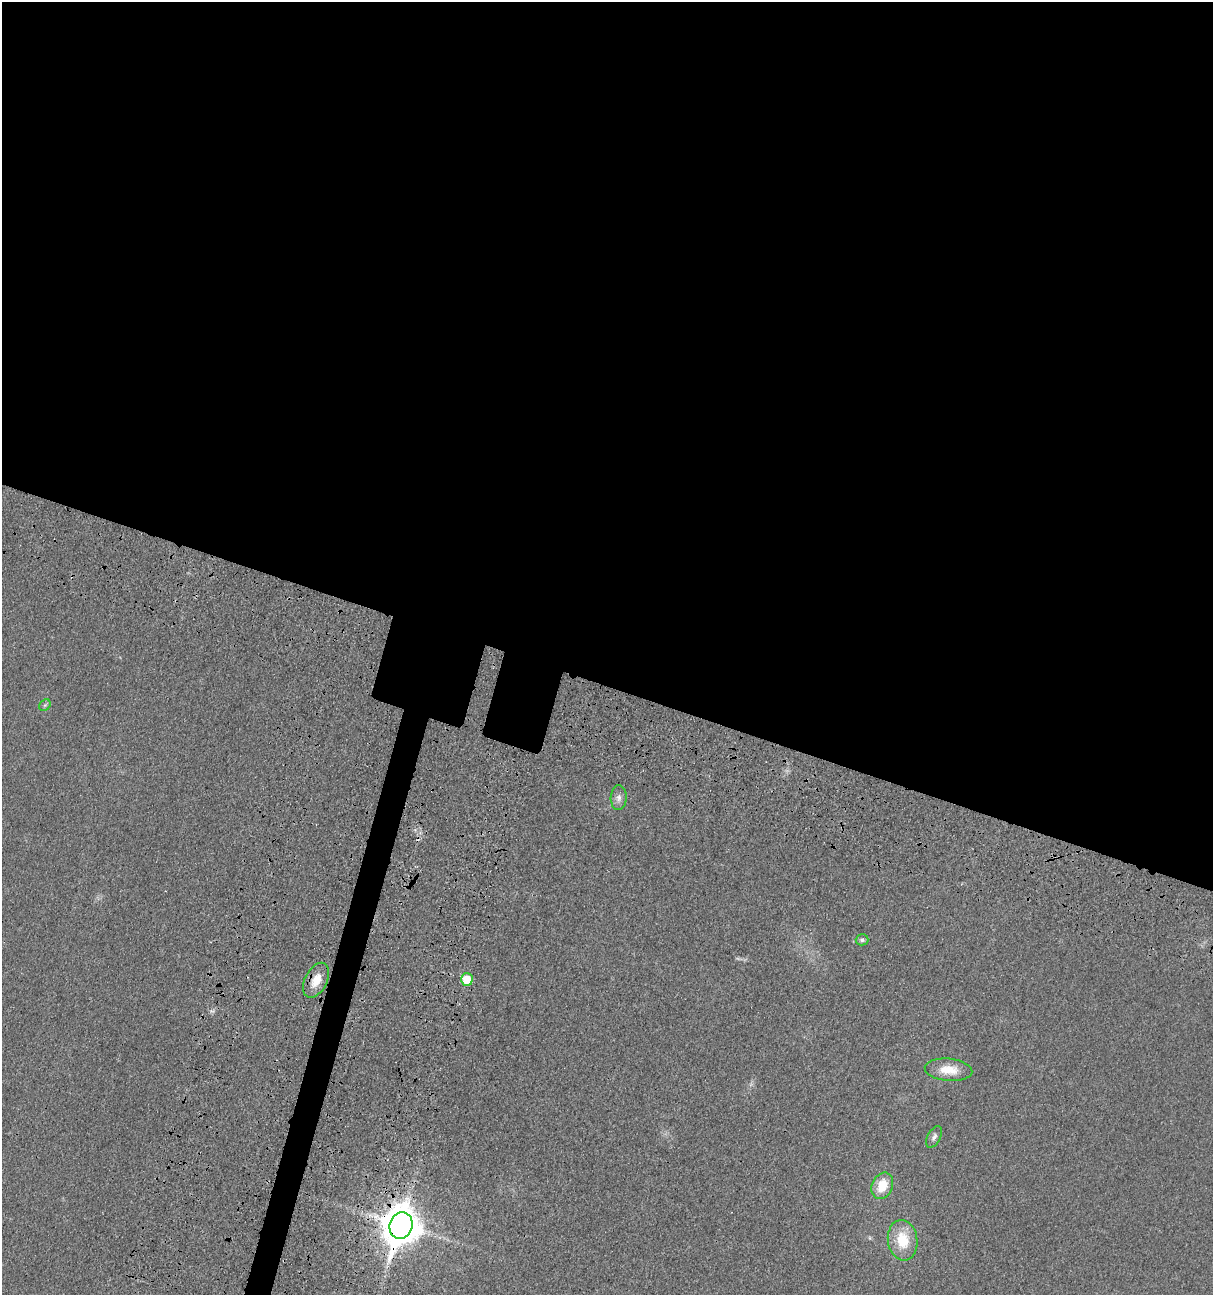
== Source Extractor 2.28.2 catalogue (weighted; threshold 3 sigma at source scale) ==
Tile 3 of 4 x 4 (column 3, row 1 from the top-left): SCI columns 2846-4056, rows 4053-5345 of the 5538 x 5518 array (HDU 1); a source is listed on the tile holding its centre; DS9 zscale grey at full resolution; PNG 1215 x 1297 px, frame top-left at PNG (2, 2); each listed source drawn as its Kron ellipse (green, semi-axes under 4 px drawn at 4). Shown black and unused: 55% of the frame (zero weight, under 3 of 4 exposures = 11% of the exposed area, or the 3 px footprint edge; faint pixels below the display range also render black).
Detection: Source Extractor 2.28.2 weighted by HDU 2 'WHT'; one run over the whole footprint, this tile lists its part. Background 0.0292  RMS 0.0053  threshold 0.024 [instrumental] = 3 sigma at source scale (4.5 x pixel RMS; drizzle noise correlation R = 1.50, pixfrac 1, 0.05/0.05 arcsec/px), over >= 5 px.
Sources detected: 10; all 10 listed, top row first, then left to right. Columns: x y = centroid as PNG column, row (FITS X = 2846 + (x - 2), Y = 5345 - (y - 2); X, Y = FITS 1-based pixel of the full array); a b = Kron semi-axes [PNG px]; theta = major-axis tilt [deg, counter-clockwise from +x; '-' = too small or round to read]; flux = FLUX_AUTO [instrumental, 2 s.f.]
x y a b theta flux
45 705 6 5 - 1
619 798 12 8 87 2.8
862 940 6 5 - 1.2
467 979 6 6 - 12
316 980 19 11 62 8.5
948 1070 24 11 -5 9.8
934 1137 12 6 61 2
882 1186 14 10 66 11
401 1225 14 11 74 1400
903 1240 20 15 -82 15
Overlapping masked pixels (flux is a lower limit): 1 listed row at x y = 401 1225